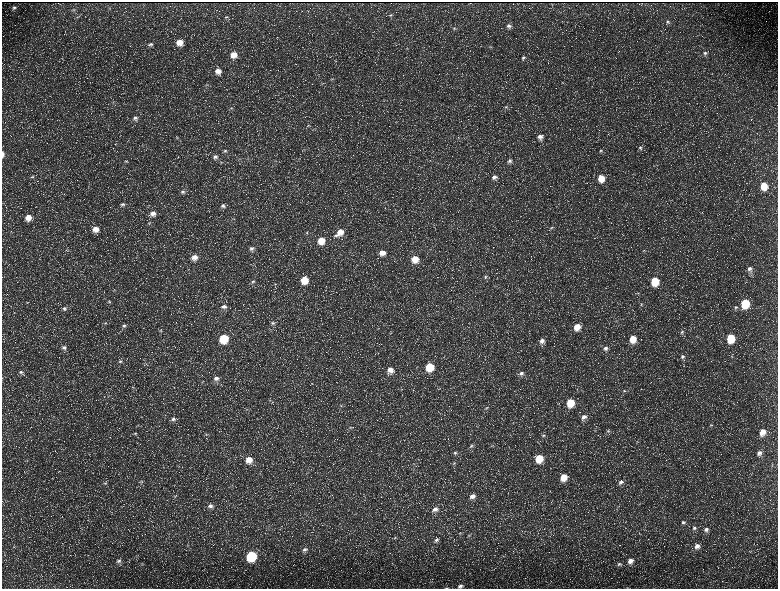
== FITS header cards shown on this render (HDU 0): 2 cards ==
NAXIS1  =                 1552 / length of data axis 1
NAXIS2  =                 1173 / length of data axis 2

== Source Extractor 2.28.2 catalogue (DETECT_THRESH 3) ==
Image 1552 x 1173 px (HDU 0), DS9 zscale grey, zoomed out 1/2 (1 PNG px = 2 x 2 image px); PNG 780 x 591 px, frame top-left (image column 1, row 1173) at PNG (2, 2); no overlay
Background 230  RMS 11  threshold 32.1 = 3 sigma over >= 5 px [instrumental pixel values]
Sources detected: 173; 35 cannot appear on this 1/2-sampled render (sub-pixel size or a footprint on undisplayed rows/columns) and are not listed; the other 138 listed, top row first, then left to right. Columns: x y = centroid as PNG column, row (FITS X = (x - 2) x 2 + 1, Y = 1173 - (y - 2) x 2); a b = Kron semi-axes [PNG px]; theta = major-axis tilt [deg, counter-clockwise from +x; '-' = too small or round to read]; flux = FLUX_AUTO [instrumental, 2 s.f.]
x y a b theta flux
14 7 6 5 - 5600
73 10 6 2 -8 2400
390 15 5 4 - 3200
77 17 6 3 1 2500
226 17 6 4 47 3600
667 22 5 4 - 4300
508 26 6 5 - 6400
454 28 5 4 - 3200
179 42 6 6 - 23000
150 44 7 4 20 5000
490 47 4 2 - 1600
705 53 6 5 - 5300
234 55 7 6 - 23000
523 58 5 4 - 3800
336 61 3 3 - 1600
218 71 7 6 - 17000
332 79 4 3 - 1800
206 85 5 2 - 1900
506 107 5 4 - 2900
231 108 6 4 5 3000
135 118 7 6 - 7500
308 125 5 3 - 2600
177 137 6 3 14 2500
540 137 6 6 - 10000
640 148 5 4 - 3700
304 149 5 2 - 1700
225 151 7 5 2 4800
600 151 4 4 - 2300
3 154 7 3 89 6900
215 157 7 6 - 7500
126 161 5 3 - 2300
510 161 6 5 - 5800
221 162 5 3 - 2700
32 177 6 3 5 2900
494 177 7 6 - 9400
601 178 6 5 - 31000
764 186 7 6 - 37000
183 192 6 5 - 5900
122 204 6 5 - 5100
223 206 7 7 - 8400
153 213 8 6 9 14000
28 217 7 6 - 21000
149 223 4 3 - 2100
551 228 5 4 - 2700
95 229 7 7 - 19000
340 232 8 7 - 23000
307 233 4 4 - 3000
335 235 8 5 8 6100
321 240 7 7 - 33000
252 248 8 5 13 8100
643 251 3 3 - 1600
382 253 7 7 - 18000
195 257 7 7 - 17000
415 259 7 7 - 31000
749 269 7 6 - 9100
486 277 6 5 - 3700
304 280 7 7 - 43000
655 281 6 5 - 65000
253 282 6 5 - 5300
275 284 4 3 - 2400
114 290 4 3 - 1900
519 290 3 2 - 1400
638 293 3 3 - 1500
109 302 4 3 - 2200
745 303 7 6 - 89000
641 304 3 2 - 1400
223 307 8 6 6 9600
736 307 6 5 - 4900
64 308 6 5 - 5100
616 320 3 3 - 1600
105 323 4 3 - 2500
273 323 7 6 - 6300
124 326 6 5 - 4900
577 327 7 6 - 24000
160 331 5 4 - 2700
682 332 6 4 48 3700
224 338 7 6 - 91000
731 338 7 5 84 74000
633 339 7 6 - 31000
542 341 6 6 - 11000
64 347 7 5 -17 6700
605 348 7 5 39 7500
682 356 6 5 - 4700
732 356 4 3 - 1700
120 361 5 4 - 4000
429 367 7 6 - 63000
390 370 8 7 - 17000
21 372 6 5 - 5100
521 373 7 5 39 7600
216 378 8 6 -3 10000
202 382 3 2 - 1300
133 387 4 2 - 1500
413 390 2 1 - 470
624 391 4 4 - 2400
270 401 4 4 - 2500
570 403 7 6 - 52000
341 405 5 4 - 3400
486 408 6 3 27 2700
584 417 7 6 - 12000
173 419 6 5 - 6400
711 425 5 3 - 1700
350 427 5 4 - 2700
608 431 5 4 - 3000
762 432 7 6 - 23000
135 433 5 3 - 2700
206 434 4 3 - 2400
543 435 6 4 21 4200
637 442 4 2 - 1100
471 446 6 5 - 4900
492 446 3 2 - 1200
455 453 7 5 12 5000
759 453 7 6 - 9200
539 458 7 6 - 52000
249 460 8 7 - 25000
454 463 5 3 - 3000
414 464 6 3 -15 2500
564 477 7 6 - 32000
142 481 5 3 - 2600
621 482 6 5 - 6700
105 483 6 3 9 2700
175 496 6 5 - 3800
472 496 7 5 23 13000
210 506 7 6 - 8700
435 509 8 6 24 12000
683 522 5 4 - 3900
694 528 6 5 - 4900
706 529 6 5 - 7100
469 535 5 4 - 3400
395 538 5 3 - 2200
436 540 7 5 19 6500
697 546 7 6 - 11000
305 549 8 5 15 7500
251 556 7 6 - 160000
119 561 7 5 9 5900
630 561 8 7 - 15000
619 564 8 5 18 5600
460 586 6 4 20 6500
446 588 5 2 - 1400
At the frame edge (FLAGS 8, measured only in part): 2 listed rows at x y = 3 154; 446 588
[35 sub-pixel or undisplayed-footprint detections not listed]